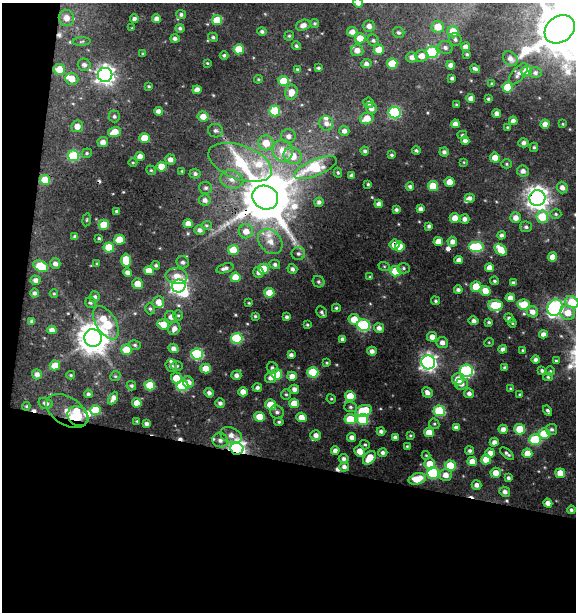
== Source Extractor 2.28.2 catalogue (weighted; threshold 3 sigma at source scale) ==
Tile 3 of 2 x 2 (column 1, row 2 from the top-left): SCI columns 60-633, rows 1-610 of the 1264 x 1219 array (HDU 1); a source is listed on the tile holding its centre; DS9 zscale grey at full resolution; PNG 578 x 614 px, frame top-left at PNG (2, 3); each listed source drawn as its Kron ellipse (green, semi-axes under 4 px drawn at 4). Shown black and unused: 28% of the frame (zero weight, under 3 of 4 exposures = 1% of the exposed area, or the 3 px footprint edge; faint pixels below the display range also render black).
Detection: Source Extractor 2.28.2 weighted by HDU 2 'WHT'; one run over the whole footprint, this tile lists its part. Background 0.0585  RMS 0.009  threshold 0.0407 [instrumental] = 3 sigma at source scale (4.5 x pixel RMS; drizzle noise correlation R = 1.50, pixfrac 1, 0.0396/0.0396 arcsec/px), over >= 5 px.
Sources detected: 364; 4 inside a brighter object's white glare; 7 cosmic-ray / hot-pixel residue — neither listed nor drawn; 9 inside a brighter listed object's ellipse — not listed separately; the other 344 listed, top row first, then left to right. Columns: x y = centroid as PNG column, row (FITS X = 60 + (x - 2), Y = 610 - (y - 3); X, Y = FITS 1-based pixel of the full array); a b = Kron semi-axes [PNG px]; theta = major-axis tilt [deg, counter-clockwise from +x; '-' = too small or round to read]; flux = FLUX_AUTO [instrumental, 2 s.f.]
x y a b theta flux
358 3 5 4 - 7
181 14 5 4 - 2.5
66 18 8 7 - 8.9
134 19 4 4 - 3.1
157 19 4 4 - 6.3
217 20 5 5 - 23
315 23 4 4 - 1.5
303 25 7 5 21 5.4
369 26 6 5 - 5.4
438 27 6 6 - 16
132 28 4 2 - 0.64
180 28 4 4 - 2.1
560 29 16 13 38 5300
262 31 5 4 - 2.1
352 32 5 5 - 5.9
399 32 6 5 - 2
453 32 5 5 - 18
289 36 5 4 - 1.2
213 37 5 4 - 1.6
175 38 5 4 - 2.7
360 38 5 5 - 15
455 39 6 6 - 2.5
373 40 6 5 - 2
82 41 9 4 2 1.8
296 46 4 4 - 1.8
465 47 4 4 - 4.5
445 48 7 6 - 3.2
239 49 5 5 - 27
357 50 6 6 - 6.6
379 50 5 5 - 16
432 52 6 6 - 64
143 53 4 3 - 0.92
467 54 4 4 - 1.4
224 55 4 4 - 1.6
421 56 6 6 - 8.6
412 57 5 5 - 5.8
510 59 8 6 -48 5.5
207 63 3 3 - 0.92
366 64 5 4 - 3.3
392 64 5 5 - 25
84 65 6 6 - 3.6
451 65 4 4 - 5.2
318 68 3 3 - 1.4
59 69 6 5 - 15
297 69 4 3 - 1.1
475 69 5 3 - 2.3
527 71 5 5 - 18
535 73 6 5 - 2.8
518 74 12 6 51 4.1
105 75 7 7 - 460
452 78 3 3 - 1.9
72 79 6 6 - 11
258 79 4 4 - 1
283 81 5 5 - 26
492 84 4 4 - 1.3
149 86 4 3 - 1.1
508 87 5 5 - 31
197 90 4 4 - 6.7
291 92 7 6 - 10
471 98 4 4 - 5.1
488 99 3 3 - 1.3
368 103 5 5 - 2.9
456 105 3 3 - 0.91
371 108 6 5 - 5.3
158 111 4 4 - 4.5
275 111 5 5 - 41
394 113 6 6 - 98
496 114 4 4 - 4.6
114 116 6 5 - 2.1
203 116 5 5 - 8.8
367 118 7 5 23 13
513 121 4 4 - 5
326 123 7 6 - 4.3
455 124 4 4 - 4.8
545 124 4 4 - 6.5
563 124 3 3 - 0.85
77 126 6 6 - 8.2
507 127 3 3 - 0.92
216 131 7 6 - 2.8
344 131 5 5 - 3.9
115 132 6 5 - 15
462 135 5 4 - 1.5
288 136 7 7 - 4.8
144 138 5 5 - 21
465 141 4 4 - 4.7
103 142 5 5 - 6.6
266 143 7 7 - 15
523 143 5 4 - 3.3
534 147 4 4 - 1.5
416 150 4 3 - 2
283 151 11 10 - 16
365 151 4 4 - 1.9
444 152 4 4 - 2.9
87 153 5 4 - 1.6
392 155 3 3 - 1.5
74 156 5 5 - 63
293 156 9 8 - 15
140 157 4 4 - 7.3
495 158 5 5 - 11
170 160 5 5 - 5.5
240 162 33 17 -20 83
464 162 4 3 - 0.88
133 163 4 3 - 0.84
506 164 5 4 - 1.4
161 167 5 5 - 20
315 168 23 8 22 57
151 170 5 4 - 1.4
182 171 4 3 - 0.88
523 171 6 5 - 4.4
338 173 5 4 - 1.3
195 174 5 5 - 2.4
351 176 4 4 - 3.1
232 179 11 9 -14 7.9
45 180 5 5 - 24
449 182 5 4 - 12
368 184 3 3 - 1.2
410 186 4 3 - 2.3
433 186 5 5 - 24
206 188 6 6 - 2.4
562 188 6 5 - 5.3
265 198 13 11 -27 5200
470 198 5 4 - 3.6
537 198 8 8 - 740
205 200 6 5 - 4.5
319 202 4 4 - 2.9
379 204 4 4 - 5.2
420 209 4 4 - 3.9
396 210 4 3 - 2.2
117 211 4 3 - 1.9
556 214 5 4 - 1.5
542 217 6 6 - 27
455 218 5 5 - 9.1
516 218 5 5 - 6.6
465 219 5 4 - 4.1
87 220 6 3 81 1
188 224 5 4 - 8.4
104 225 5 5 - 23
206 225 5 4 - 1.3
429 226 4 4 - 2.5
526 227 6 5 - 2.3
199 230 5 5 - 3.8
246 231 7 7 - 9.6
502 235 4 4 - 2.7
75 237 4 3 - 2.1
99 238 4 3 - 1.5
119 240 5 5 - 22
270 241 14 10 -48 12
438 241 5 4 - 12
452 242 5 4 - 4.9
395 245 5 5 - 11
109 247 5 5 - 28
400 247 5 4 - 18
476 247 8 5 0 71
233 250 5 5 - 18
501 250 7 5 -41 13
298 254 6 6 - 2.8
552 257 4 4 - 8.9
126 260 7 5 -90 20
459 260 4 4 - 4.5
183 262 6 6 - 2.8
97 263 4 3 - 0.9
55 264 5 5 - 4.4
275 264 5 4 - 2.4
156 265 4 4 - 1.7
41 266 8 5 -27 37
384 266 6 4 -18 1.2
225 268 9 4 16 3.5
404 268 6 5 - 1.8
489 268 4 4 - 7.2
263 269 5 5 - 25
292 269 5 4 - 3
149 271 5 4 - 12
396 271 5 5 - 30
258 272 5 5 - 3.4
128 273 5 4 - 4.9
177 276 11 8 -7 10
235 277 5 5 - 17
370 277 4 3 - 1.2
35 280 5 4 - 4.5
494 281 4 4 - 1.7
319 282 6 5 - 2.2
513 283 4 3 - 2.5
138 284 5 5 - 14
179 286 7 6 - 290
476 287 5 5 - 24
458 290 4 3 - 2.5
485 291 5 5 - 12
35 293 4 4 - 3
54 293 4 4 - 1.1
269 293 5 5 - 19
95 297 5 5 - 2.8
510 298 4 4 - 6.9
436 301 4 4 - 1.5
158 302 6 6 - 6.7
572 302 7 6 - 27
90 303 6 5 - 2.1
249 303 3 3 - 0.83
495 305 7 5 -5 51
524 305 6 5 - 32
336 308 4 4 - 1.4
555 308 9 7 64 230
150 309 6 5 - 1.8
322 312 6 5 - 2.3
532 312 6 5 - 6.1
568 313 8 7 - 13
178 315 5 5 - 1.2
255 316 3 3 - 1.3
171 317 6 5 - 4.4
287 317 4 3 - 2.2
509 318 5 4 - 2.3
354 319 5 5 - 16
32 321 4 4 - 3.3
474 321 5 4 - 3.6
489 322 4 3 - 1.6
106 323 18 10 -58 40
512 323 4 4 - 0.91
163 324 6 5 - 13
307 325 3 3 - 1.1
364 325 6 6 - 93
379 328 5 5 - 4.4
174 329 7 5 59 5.5
52 330 4 4 - 5.3
543 334 4 4 - 4.6
432 337 5 4 - 7.8
93 338 9 8 - 1500
237 338 6 5 - 65
343 339 4 4 - 3.5
442 342 5 5 - 5.2
489 342 5 3 - 0.77
135 345 6 5 - 1.7
173 348 5 4 - 4.6
503 349 4 4 - 3.4
126 350 5 5 - 20
523 350 3 3 - 0.92
372 351 4 4 - 4.3
197 354 6 5 - 91
291 355 4 4 - 3.1
536 360 4 4 - 3.7
556 361 3 3 - 1.3
428 362 7 7 - 390
327 363 4 3 - 1.1
55 365 5 5 - 13
171 366 6 6 - 3.4
177 366 5 4 - 1.4
206 368 5 5 - 17
272 368 6 5 - 2.3
505 368 4 4 - 2
466 371 6 6 - 130
542 371 4 3 - 2
550 371 5 4 - 1.1
313 372 5 5 - 46
37 374 5 5 - 4.8
277 374 5 5 - 42
71 375 4 4 - 1.2
236 375 5 4 - 4
115 376 5 4 - 1.3
292 376 5 4 - 7.4
548 377 5 4 - 1.4
176 378 6 5 - 16
271 378 5 5 - 4.6
458 379 6 6 - 12
188 382 6 5 - 6.3
461 384 6 5 - 4.9
150 385 5 5 - 27
131 386 5 4 - 1.9
182 386 6 5 - 70
257 387 4 4 - 2.8
510 388 4 3 - 0.74
294 389 5 4 - 4.5
243 392 4 4 - 7.4
427 392 5 4 - 4.7
209 393 5 4 - 3.8
469 393 5 4 - 3.3
88 394 4 4 - 2.3
286 394 5 4 - 1.6
520 394 4 3 - 0.97
350 396 5 5 - 19
113 398 7 4 62 5.6
331 399 5 4 - 1.1
46 403 7 5 -16 3.3
137 403 5 4 - 11
220 403 5 4 - 3
294 403 5 4 - 15
271 405 6 5 - 20
26 406 4 4 - 1
350 407 6 5 - 1.9
95 410 5 5 - 28
67 411 22 14 -32 33
363 411 8 5 17 42
439 411 6 5 - 61
548 411 5 3 - 2.2
277 412 7 6 - 2.8
78 416 11 9 -35 53
260 417 5 5 - 17
301 417 5 4 - 10
350 419 6 5 - 34
363 419 5 5 - 44
137 421 3 3 - 0.92
279 422 4 3 - 1.4
146 424 4 4 - 3.3
434 424 5 5 - 1.4
456 428 4 4 - 4.2
503 429 4 4 - 5.2
520 429 5 5 - 29
552 429 5 5 - 2.5
381 431 4 4 - 2.9
429 432 5 5 - 15
544 434 5 5 - 27
231 435 11 7 -21 7
316 435 5 5 - 5.1
410 435 3 3 - 1.1
352 437 4 4 - 5.3
395 437 4 4 - 3.6
220 440 8 7 - 4.1
535 440 6 5 - 55
494 442 4 4 - 4.3
365 445 5 4 - 1.4
407 446 3 3 - 0.93
237 449 6 6 - 370
335 450 4 4 - 4.8
360 451 6 5 - 9.3
470 451 4 4 - 2.2
383 453 4 4 - 2.9
490 453 5 4 - 6.6
527 453 5 4 - 11
507 454 8 3 -40 2.3
426 455 4 4 - 0.99
369 458 8 5 50 17
344 459 5 5 - 3.2
486 459 5 5 - 16
472 461 5 4 - 9.9
430 464 5 5 - 17
450 466 5 5 - 27
344 467 5 5 - 3.9
433 473 6 5 - 73
496 473 5 5 - 8.8
560 473 5 4 - 13
445 475 6 6 - 7.9
508 478 3 3 - 2.2
417 479 9 5 15 17
476 485 5 4 - 4.1
505 492 5 5 - 4.1
548 503 4 4 - 5.7
571 510 4 4 - 2.2
Overlapping masked pixels (flux is a lower limit): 6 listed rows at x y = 265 198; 537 198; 395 245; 67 411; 78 416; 237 449
Isophote crosses this tile's border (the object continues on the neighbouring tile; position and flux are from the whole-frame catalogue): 3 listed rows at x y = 358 3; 560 29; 572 302